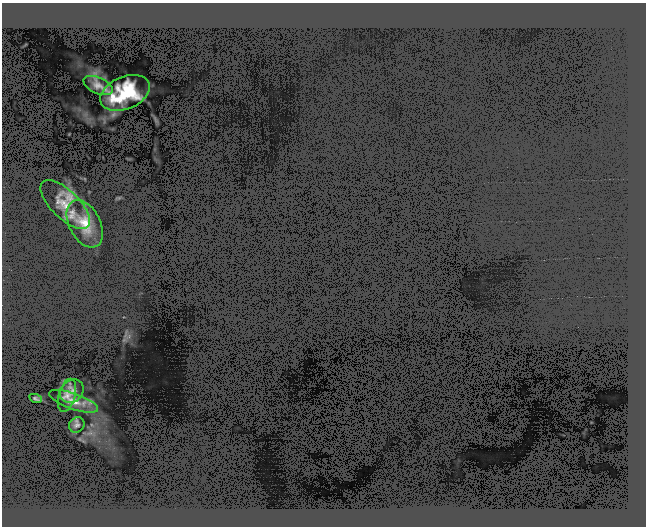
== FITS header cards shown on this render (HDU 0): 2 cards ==
NAXIS1  =                  644
NAXIS2  =                  524

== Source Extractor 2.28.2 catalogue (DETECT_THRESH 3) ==
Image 644 x 524 px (HDU 0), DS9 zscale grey, 1 PNG px = 1 image px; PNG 648 x 528 px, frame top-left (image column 1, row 524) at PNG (2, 3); each listed source drawn as its Kron ellipse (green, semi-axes under 4 px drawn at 4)
Background 15.9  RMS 3.4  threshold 10.1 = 3 sigma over >= 5 px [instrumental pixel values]
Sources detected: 9; all 9 listed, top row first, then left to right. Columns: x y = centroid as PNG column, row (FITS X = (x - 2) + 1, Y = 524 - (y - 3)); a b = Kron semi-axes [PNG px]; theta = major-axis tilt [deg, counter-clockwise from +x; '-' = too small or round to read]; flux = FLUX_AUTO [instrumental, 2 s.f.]
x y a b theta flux
98 85 16 8 -24 1100
125 93 26 16 23 8700
65 204 32 14 -45 4200
85 224 25 15 -62 4700
72 391 13 10 43 1200
67 395 17 8 75 1300
36 398 6 2 -23 380
73 401 26 8 -19 2300
77 425 8 7 - 600